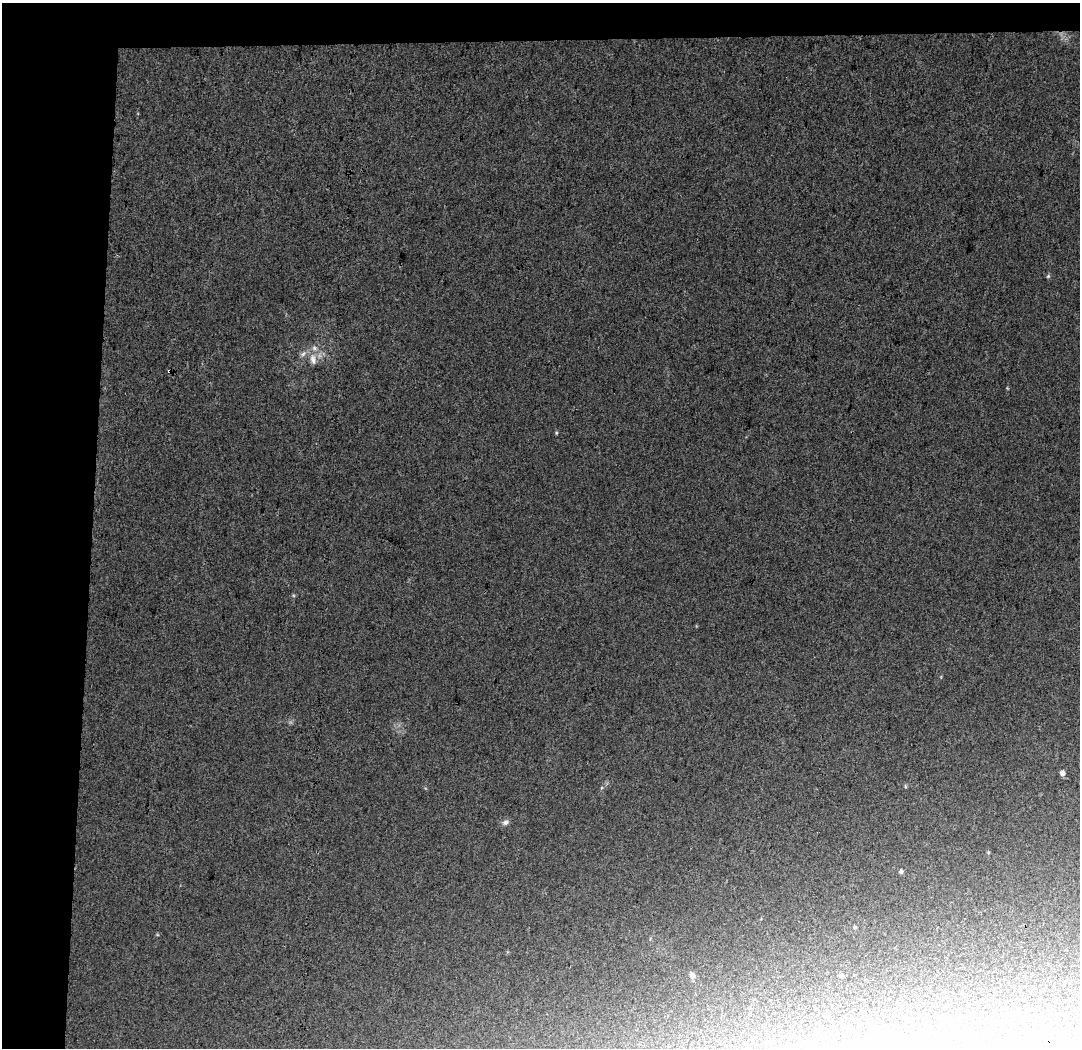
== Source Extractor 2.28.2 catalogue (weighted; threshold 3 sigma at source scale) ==
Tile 1 of 2 x 2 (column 1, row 1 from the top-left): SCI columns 1-1078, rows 1133-2178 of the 2156 x 2267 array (HDU 1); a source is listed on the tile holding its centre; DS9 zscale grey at full resolution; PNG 1082 x 1050 px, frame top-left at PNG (2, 3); no overlay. Shown black and unused: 12% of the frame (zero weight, under 3 of 4 exposures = <1% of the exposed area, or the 3 px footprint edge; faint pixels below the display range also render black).
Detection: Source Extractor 2.28.2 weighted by HDU 2 'WHT'; one run over the whole footprint, this tile lists its part. Background 0.0267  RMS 0.0088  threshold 0.0394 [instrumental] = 3 sigma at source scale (4.5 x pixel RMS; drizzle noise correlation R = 1.50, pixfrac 1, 0.0396/0.0396 arcsec/px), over >= 5 px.
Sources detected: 11; all 11 listed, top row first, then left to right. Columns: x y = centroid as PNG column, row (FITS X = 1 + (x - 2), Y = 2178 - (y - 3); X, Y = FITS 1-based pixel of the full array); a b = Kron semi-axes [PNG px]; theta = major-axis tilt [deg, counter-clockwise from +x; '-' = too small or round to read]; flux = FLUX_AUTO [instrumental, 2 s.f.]
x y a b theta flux
1048 276 6 5 - 1.2
303 354 9 5 53 2.7
313 359 16 8 -82 7
169 371 3 3 - 4.1
556 433 5 3 - 0.88
1062 773 5 5 - 3.9
905 786 6 3 -72 0.95
505 822 9 6 14 2.9
901 871 5 5 - 1.8
855 927 5 4 - 1.2
692 976 6 6 - 4
Overlapping masked pixels (flux is a lower limit): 1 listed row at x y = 169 371